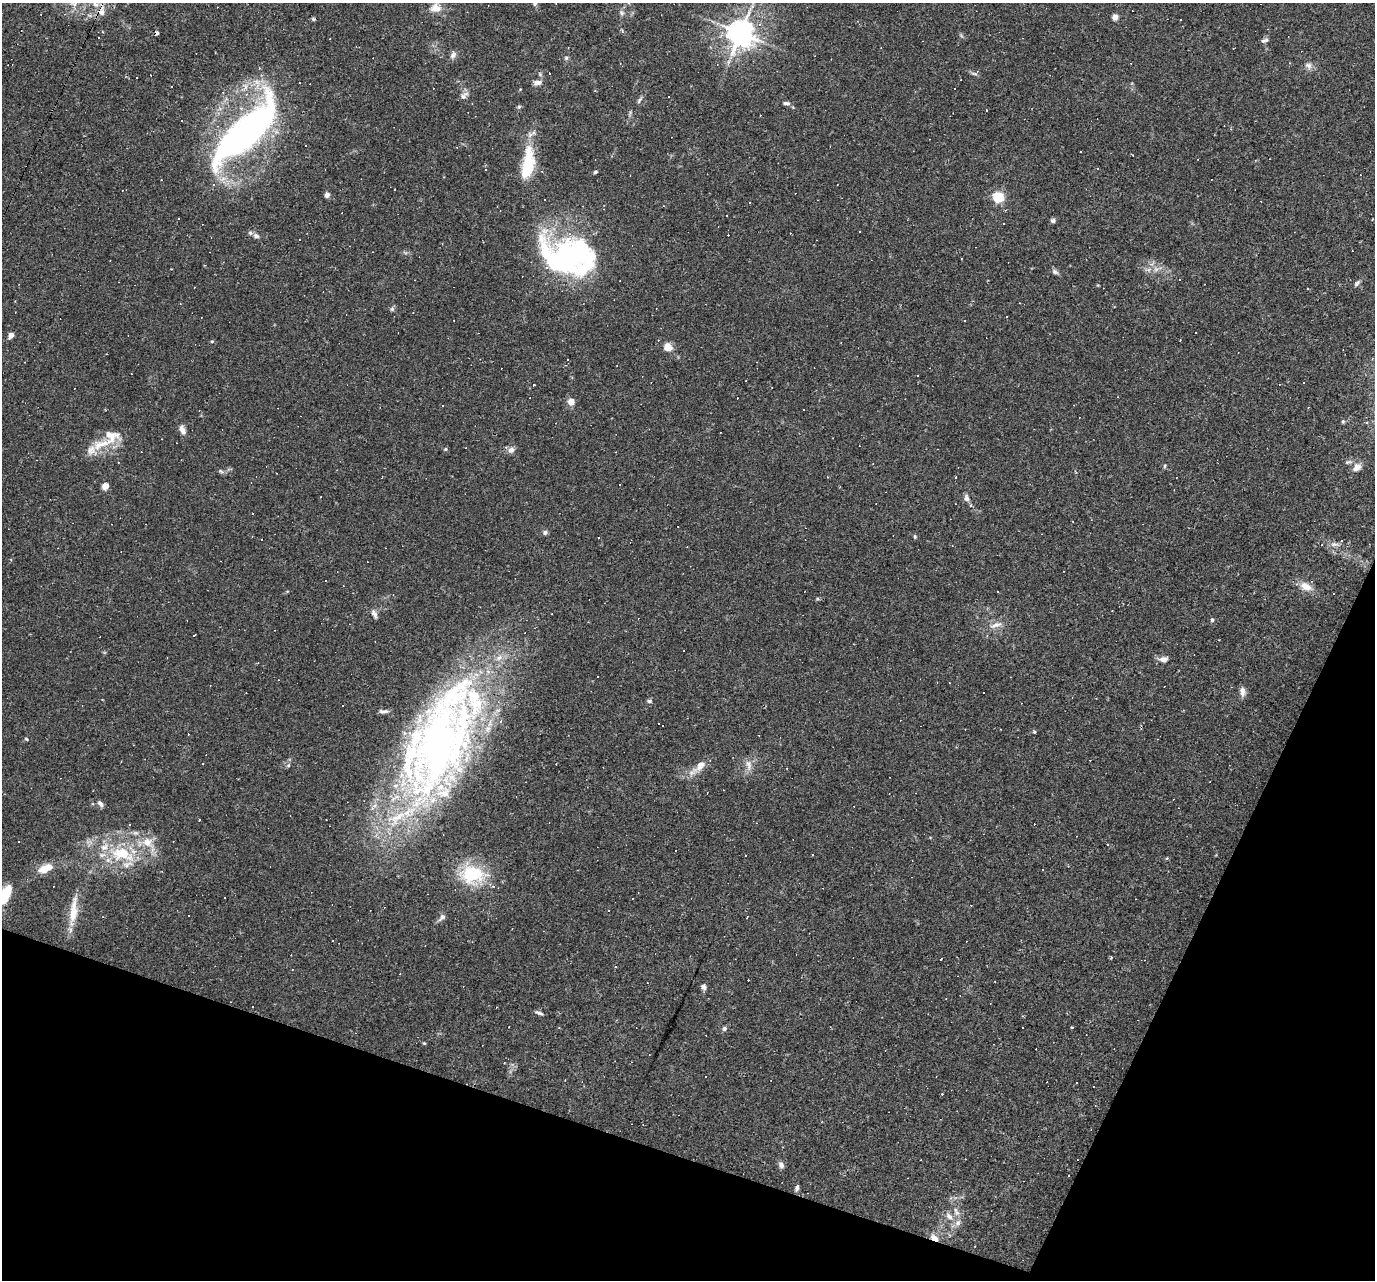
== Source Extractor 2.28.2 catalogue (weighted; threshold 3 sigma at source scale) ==
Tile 15 of 4 x 4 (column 3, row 4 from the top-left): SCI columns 2749-4121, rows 266-1543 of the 5495 x 5510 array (HDU 1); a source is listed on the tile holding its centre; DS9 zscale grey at full resolution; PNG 1377 x 1282 px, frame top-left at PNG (2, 3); no overlay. Shown black and unused: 18% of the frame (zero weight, under 2 of 3 exposures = <1% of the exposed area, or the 3 px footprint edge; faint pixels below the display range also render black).
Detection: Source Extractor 2.28.2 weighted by HDU 2 'WHT'; one run over the whole footprint, this tile lists its part. Background 0.0261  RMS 0.0036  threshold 0.016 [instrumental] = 3 sigma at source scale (4.5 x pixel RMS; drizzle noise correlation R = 1.50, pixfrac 1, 0.05/0.05 arcsec/px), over >= 5 px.
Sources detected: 231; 4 inside a brighter object's white glare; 92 cosmic-ray / hot-pixel residue — not listed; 18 inside a brighter listed object's ellipse — not listed separately; the other 117 listed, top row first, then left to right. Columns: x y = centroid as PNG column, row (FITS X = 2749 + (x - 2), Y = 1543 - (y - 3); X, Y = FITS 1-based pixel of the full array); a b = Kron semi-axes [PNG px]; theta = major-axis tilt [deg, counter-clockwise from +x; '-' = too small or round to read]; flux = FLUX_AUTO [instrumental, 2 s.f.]
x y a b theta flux
95 3 18 8 -67 4
535 3 9 7 74 1.2
74 4 12 6 -24 2
436 8 11 9 1 4.4
622 13 7 6 - 0.97
1115 17 4 4 - 4.5
313 19 5 5 - 0.54
1181 19 2 2 - 0.36
622 31 6 4 -73 0.42
741 33 9 8 - 440
330 38 3 2 - 0.2
1264 40 11 5 18 0.95
453 54 11 7 80 1.5
566 58 6 5 - 0.58
620 63 3 3 - 0.26
1289 63 4 3 - 0.28
1308 65 11 8 -30 1.7
549 73 3 2 - 0.21
974 73 10 4 -6 0.76
300 82 2 2 - 0.28
537 83 11 6 8 1.7
954 88 3 2 - 0.42
464 96 13 7 48 1.6
668 97 3 2 - 0.49
639 100 10 4 56 0.8
786 103 9 5 -5 1
519 107 6 5 - 0.58
1231 129 3 3 - 0.28
244 133 68 35 54 110
305 145 2 2 - 0.3
528 165 43 14 81 16
485 169 3 2 - 0.25
1098 169 3 3 - 2.5
595 172 5 4 - 0.57
394 189 3 2 - 0.29
327 195 6 6 - 1.2
998 197 5 5 - 39
750 203 3 2 - 0.37
1053 220 6 5 - 0.85
256 236 8 6 -21 1
586 256 132 30 -19 45
1156 269 7 6 - 1.2
1055 272 10 6 -31 0.95
1357 283 9 5 49 0.89
1307 288 2 2 - 0.3
392 309 6 6 - 0.67
11 335 5 4 - 3.2
212 341 4 4 - 0.44
668 347 7 7 - 4.2
534 384 3 2 - 0.48
737 398 3 2 - 0.24
571 402 10 8 -85 2.3
1343 421 5 4 - 0.48
1367 422 4 3 - 0.34
182 429 11 7 -66 1.8
101 444 32 13 15 9.2
445 449 5 4 - 0.41
511 450 9 8 - 1.4
1348 462 10 5 18 0.84
1165 466 6 4 88 0.43
1357 467 13 10 43 2.3
221 471 7 5 -23 0.73
955 477 3 2 - 0.35
620 484 2 2 - 0.26
105 486 6 6 - 2.8
321 497 2 2 - 0.24
966 498 9 7 -82 1.5
252 513 2 2 - 0.24
545 532 6 5 - 0.99
915 536 6 4 -70 0.43
261 539 2 2 - 0.21
1334 544 13 6 -4 1.6
1306 587 18 10 -25 3.7
817 599 5 4 - 0.42
374 614 13 6 -66 1.3
1212 620 5 5 - 0.63
996 625 19 7 18 2.9
194 636 3 3 - 0.57
1163 659 11 7 5 1.9
949 683 3 2 - 0.35
1242 691 12 6 -84 1.9
649 701 7 4 -10 0.64
1000 729 2 2 - 0.25
1034 732 4 4 - 0.4
26 739 5 4 - 0.37
440 740 148 65 66 240
203 764 3 2 - 0.41
288 765 6 5 - 0.66
748 765 17 8 -85 2.5
700 766 20 9 42 4.2
1210 781 2 2 - 0.21
100 804 9 5 -52 1.1
199 820 3 2 - 0.37
129 825 3 2 - 0.34
147 842 18 14 -35 6.1
1108 845 4 3 - 0.3
122 854 41 20 -14 21
812 855 3 3 - 0.58
1068 866 3 3 - 0.19
46 868 18 8 23 5.8
472 874 28 20 -9 21
5 895 20 10 65 11
224 898 2 2 - 0.28
73 913 37 10 81 7.1
442 917 12 7 46 1.4
747 917 3 2 - 0.22
704 987 8 6 -72 1.1
539 1013 10 4 -18 0.85
559 1027 3 3 - 0.34
724 1029 6 5 - 0.84
424 1043 4 4 - 0.32
781 1165 9 6 -69 1.3
1069 1175 3 2 - 0.48
797 1188 7 5 68 0.94
957 1213 9 8 - 1.6
949 1216 14 8 -49 2.8
934 1238 13 7 -34 2.5
Overlapping masked pixels (flux is a lower limit): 1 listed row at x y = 934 1238
Isophote crosses this tile's border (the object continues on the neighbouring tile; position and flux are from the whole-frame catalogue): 4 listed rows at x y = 95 3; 535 3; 74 4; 5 895